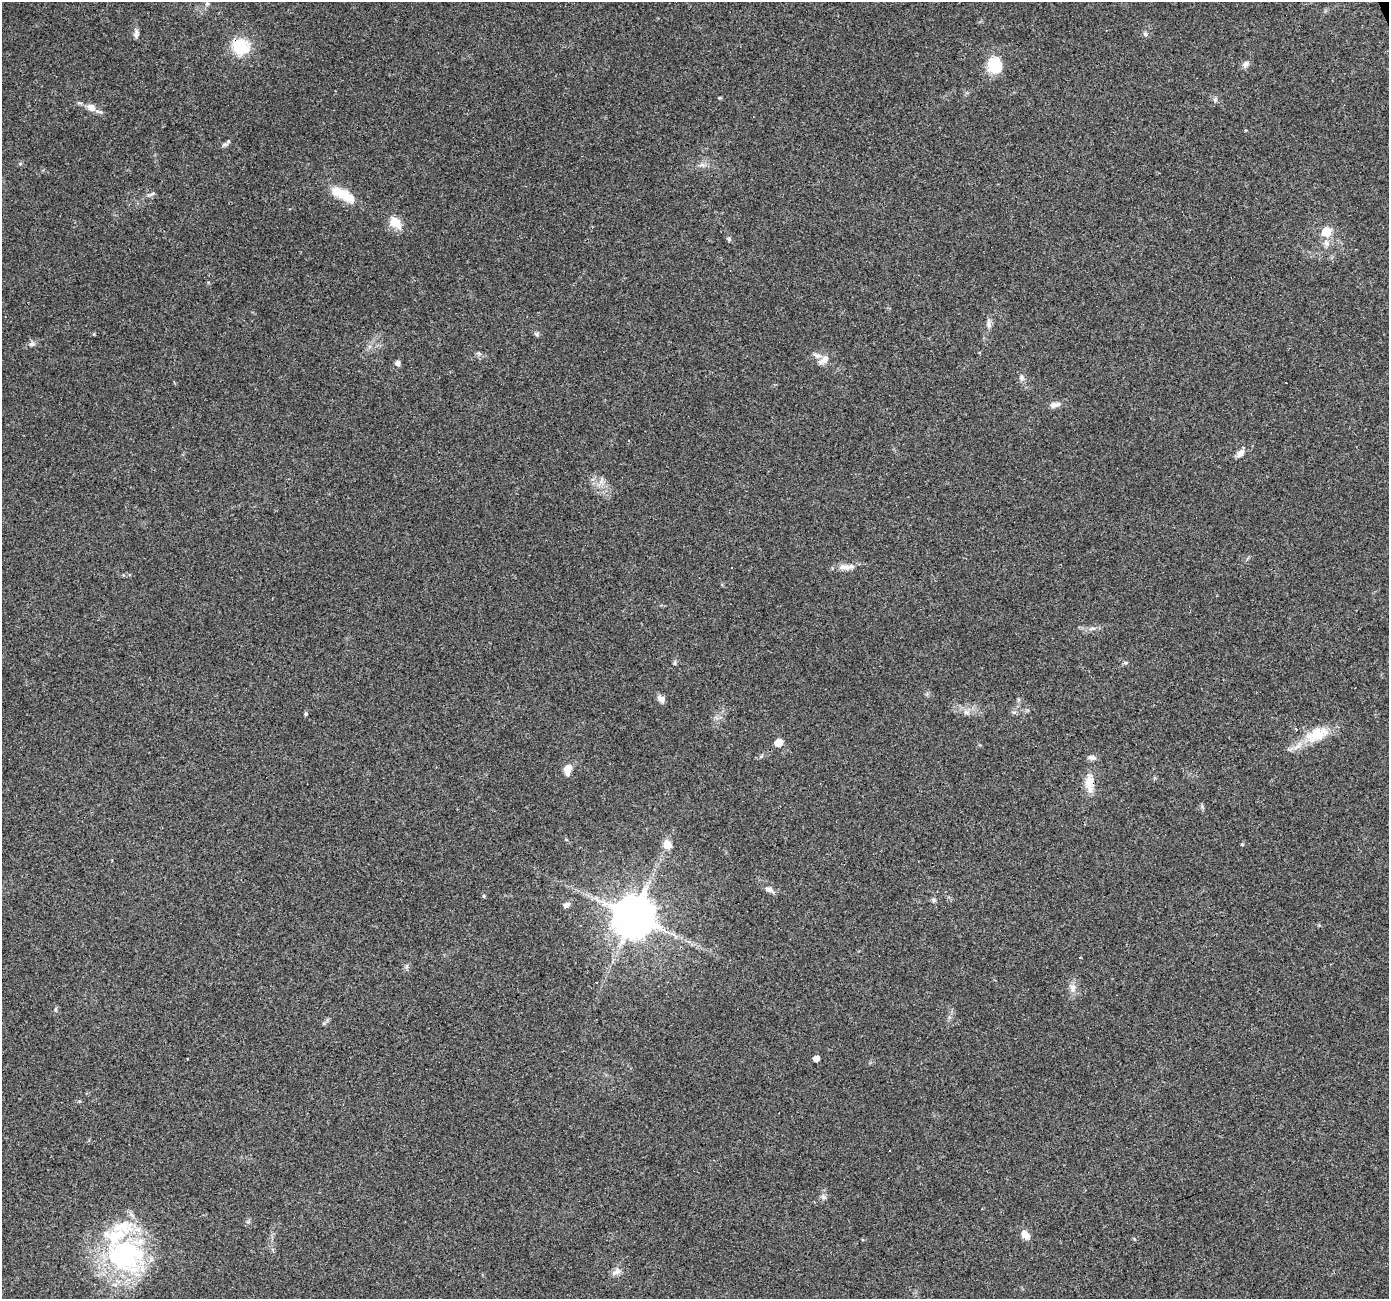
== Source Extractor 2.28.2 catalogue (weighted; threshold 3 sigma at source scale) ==
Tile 10 of 4 x 4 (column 2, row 3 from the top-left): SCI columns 1388-2774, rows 1373-2669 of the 5548 x 5393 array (HDU 1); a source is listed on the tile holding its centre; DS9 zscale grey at full resolution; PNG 1391 x 1301 px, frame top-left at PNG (2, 2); no overlay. Shown black and unused: <1% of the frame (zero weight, under 3 of 4 exposures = <1% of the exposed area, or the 3 px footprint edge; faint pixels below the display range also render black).
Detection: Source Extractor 2.28.2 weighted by HDU 2 'WHT'; one run over the whole footprint, this tile lists its part. Background 0.0248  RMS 0.0038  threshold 0.017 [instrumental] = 3 sigma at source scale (4.5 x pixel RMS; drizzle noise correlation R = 1.50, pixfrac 1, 0.0396/0.0396 arcsec/px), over >= 5 px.
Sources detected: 62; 1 inside a brighter object's white glare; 10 cosmic-ray / hot-pixel residue — not listed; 2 inside a brighter listed object's ellipse — not listed separately; the other 49 listed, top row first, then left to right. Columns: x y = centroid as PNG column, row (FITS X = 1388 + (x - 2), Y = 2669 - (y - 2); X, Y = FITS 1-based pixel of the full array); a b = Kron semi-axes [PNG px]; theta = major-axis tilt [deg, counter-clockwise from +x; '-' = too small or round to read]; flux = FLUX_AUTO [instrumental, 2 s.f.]
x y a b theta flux
207 4 7 4 19 0.67
136 35 9 6 -83 1.2
240 47 20 17 -28 13
1246 64 10 8 37 1.5
995 65 17 15 -73 12
1215 99 7 5 -89 0.81
91 107 11 9 -20 2.9
224 145 9 6 21 1.1
343 194 32 11 -27 9.9
395 223 20 12 -47 5
1326 232 6 6 - 12
729 239 6 5 - 0.66
1326 243 9 6 -80 1.5
989 324 12 5 -75 1.4
537 334 6 6 - 0.74
32 344 9 6 1 1.1
824 360 18 9 32 2.7
397 363 6 6 - 1.4
1022 377 7 7 - 1.1
1054 405 15 7 12 2.1
1240 453 12 7 44 2.1
846 567 23 8 2 3.5
1092 629 11 4 5 1.3
675 662 8 4 89 0.6
1125 663 6 5 - 0.61
661 699 10 7 -34 2
966 712 9 7 -15 1.6
1014 712 7 4 1 0.67
306 714 4 4 - 0.67
1317 734 33 17 24 12
779 742 5 5 - 8.3
1092 757 11 6 -5 1.5
567 770 13 8 81 3.7
1089 780 19 12 59 5.2
1242 844 5 4 - 0.43
668 845 11 9 -70 3.9
768 889 10 6 -13 1.8
484 896 5 4 - 0.42
934 900 6 5 - 0.71
566 905 9 6 24 1.4
634 916 11 11 - 1400
406 966 8 4 81 0.74
1073 988 13 8 -84 2.4
56 1009 6 4 72 0.52
816 1058 5 4 - 2.7
823 1197 9 5 -27 0.9
1025 1235 12 8 -48 3.2
126 1254 50 42 -22 58
616 1272 15 7 36 1.9
Overlapping masked pixels (flux is a lower limit): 1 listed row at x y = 240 47
Unlisted compact peaks at least as high as the median listed source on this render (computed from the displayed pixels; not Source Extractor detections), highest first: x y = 1145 34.